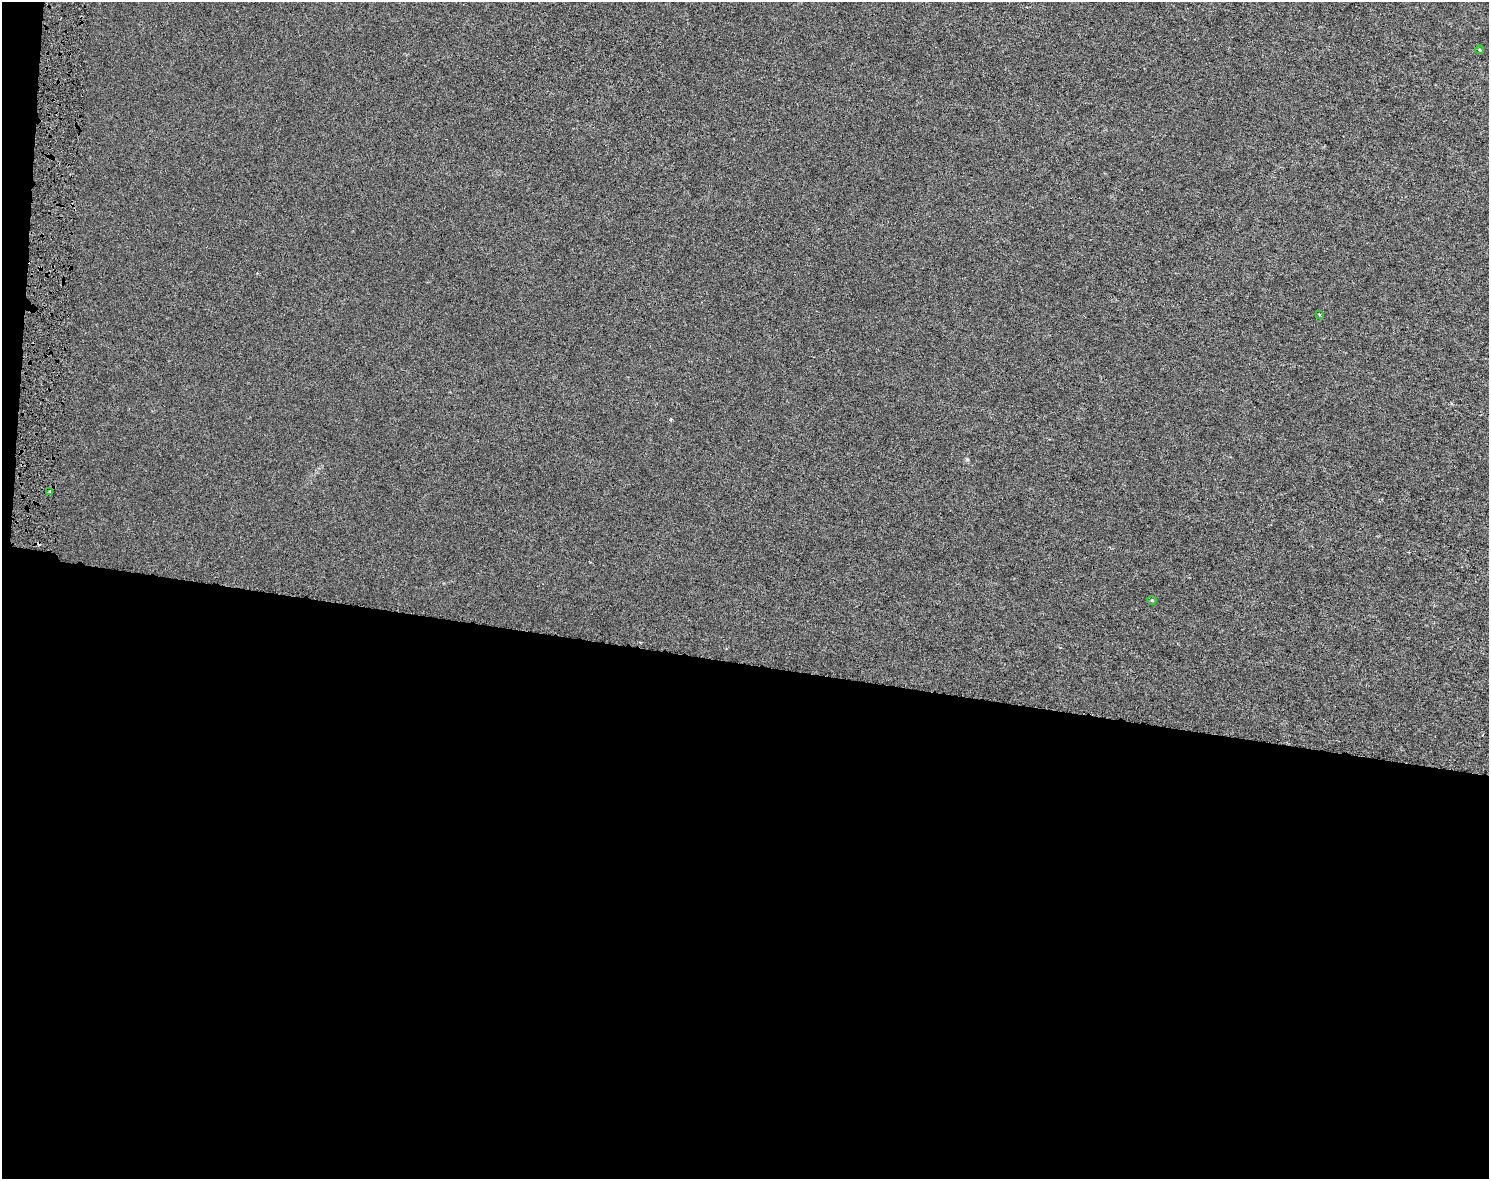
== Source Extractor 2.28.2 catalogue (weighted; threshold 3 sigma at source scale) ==
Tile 10 of 3 x 4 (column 1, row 4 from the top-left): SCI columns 286-1772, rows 1-1177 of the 4975 x 4717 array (HDU 1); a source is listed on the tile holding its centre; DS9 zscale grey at full resolution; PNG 1491 x 1181 px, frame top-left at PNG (2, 2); each listed source drawn as its Kron ellipse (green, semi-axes under 4 px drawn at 4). Shown black and unused: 45% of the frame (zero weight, under 3 of 6 exposures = <1% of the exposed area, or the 3 px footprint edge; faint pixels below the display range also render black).
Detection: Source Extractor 2.28.2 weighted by HDU 2 'WHT'; one run over the whole footprint, this tile lists its part. Background -2.74e-05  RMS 0.0023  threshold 0.00955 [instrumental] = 3 sigma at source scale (4.09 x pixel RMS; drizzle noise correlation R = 1.36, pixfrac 0.8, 0.0396/0.0396 arcsec/px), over >= 5 px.
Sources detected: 5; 1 cosmic-ray / hot-pixel residue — neither listed nor drawn; the other 4 listed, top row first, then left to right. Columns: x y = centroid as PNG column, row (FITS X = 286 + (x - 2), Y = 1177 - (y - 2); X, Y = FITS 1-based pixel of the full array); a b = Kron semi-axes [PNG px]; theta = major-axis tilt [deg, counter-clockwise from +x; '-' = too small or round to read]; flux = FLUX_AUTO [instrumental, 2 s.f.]
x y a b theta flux
1480 50 4 3 - 0.17
1319 314 4 3 - 0.2
50 492 3 3 - 0.34
1152 600 4 4 - 0.24